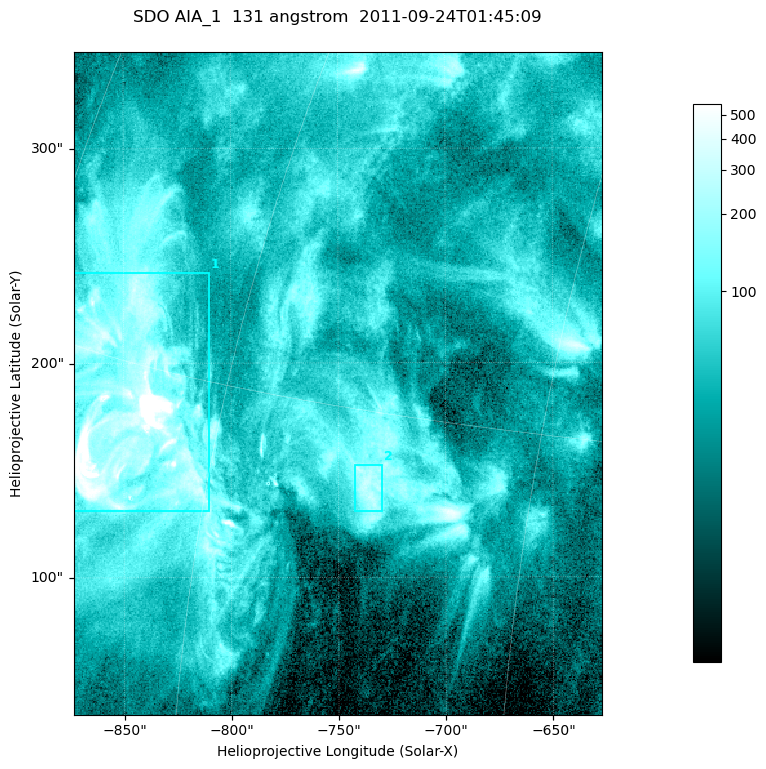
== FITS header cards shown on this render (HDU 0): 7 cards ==
TELESCOP= 'SDO     '           /
INSTRUME= 'AIA_1   '           /
WAVELNTH=                  131 /
WAVEUNIT= 'angstrom'           /
DATE-OBS= '2011-09-24T01:45:09.62' /
CTYPE1  = 'HPLN-TAN'           /
CTYPE2  = 'HPLT-TAN'           /

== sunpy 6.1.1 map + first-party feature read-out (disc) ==
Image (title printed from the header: SDO AIA_1  131 angstrom  2011-09-24T01:45:09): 410 x 514 px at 0.601 arcsec/px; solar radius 956 arcsec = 1592 px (partial field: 2.6% of the solar disc is inside the frame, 100% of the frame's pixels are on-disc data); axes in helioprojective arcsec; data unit not stated in the header (colour bar unlabelled)
Pointing: header CRPIX1/2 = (2043.14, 2045.51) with CRVAL1/2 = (0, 0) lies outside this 410 x 514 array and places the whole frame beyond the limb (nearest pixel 1.41 R_sun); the SolarSoft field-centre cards XCEN/YCEN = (-750.2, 190.4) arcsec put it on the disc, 1311 arcsec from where CRPIX/CRVAL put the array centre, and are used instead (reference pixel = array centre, CRVAL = XCEN/YCEN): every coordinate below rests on XCEN/YCEN
Orientation: roll -0.139 deg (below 1 deg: not rotated)
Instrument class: DISC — disc imager (sunpy class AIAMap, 131 A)
Bright regions (active regions / flare kernels): reference = the on-disc median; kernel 3 px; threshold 5 sigma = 166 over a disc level ~48.2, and >= 1.15x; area >= 210 px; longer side >= 5 px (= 3 arcsec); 2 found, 2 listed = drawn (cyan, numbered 1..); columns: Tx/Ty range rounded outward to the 2 arcsec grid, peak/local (2 s.f.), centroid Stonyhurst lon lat
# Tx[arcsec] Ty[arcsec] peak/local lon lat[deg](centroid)
1 -874..-810 130..244 49 -65 +14
2 -744..-730 130..154 6.5 -52 +13